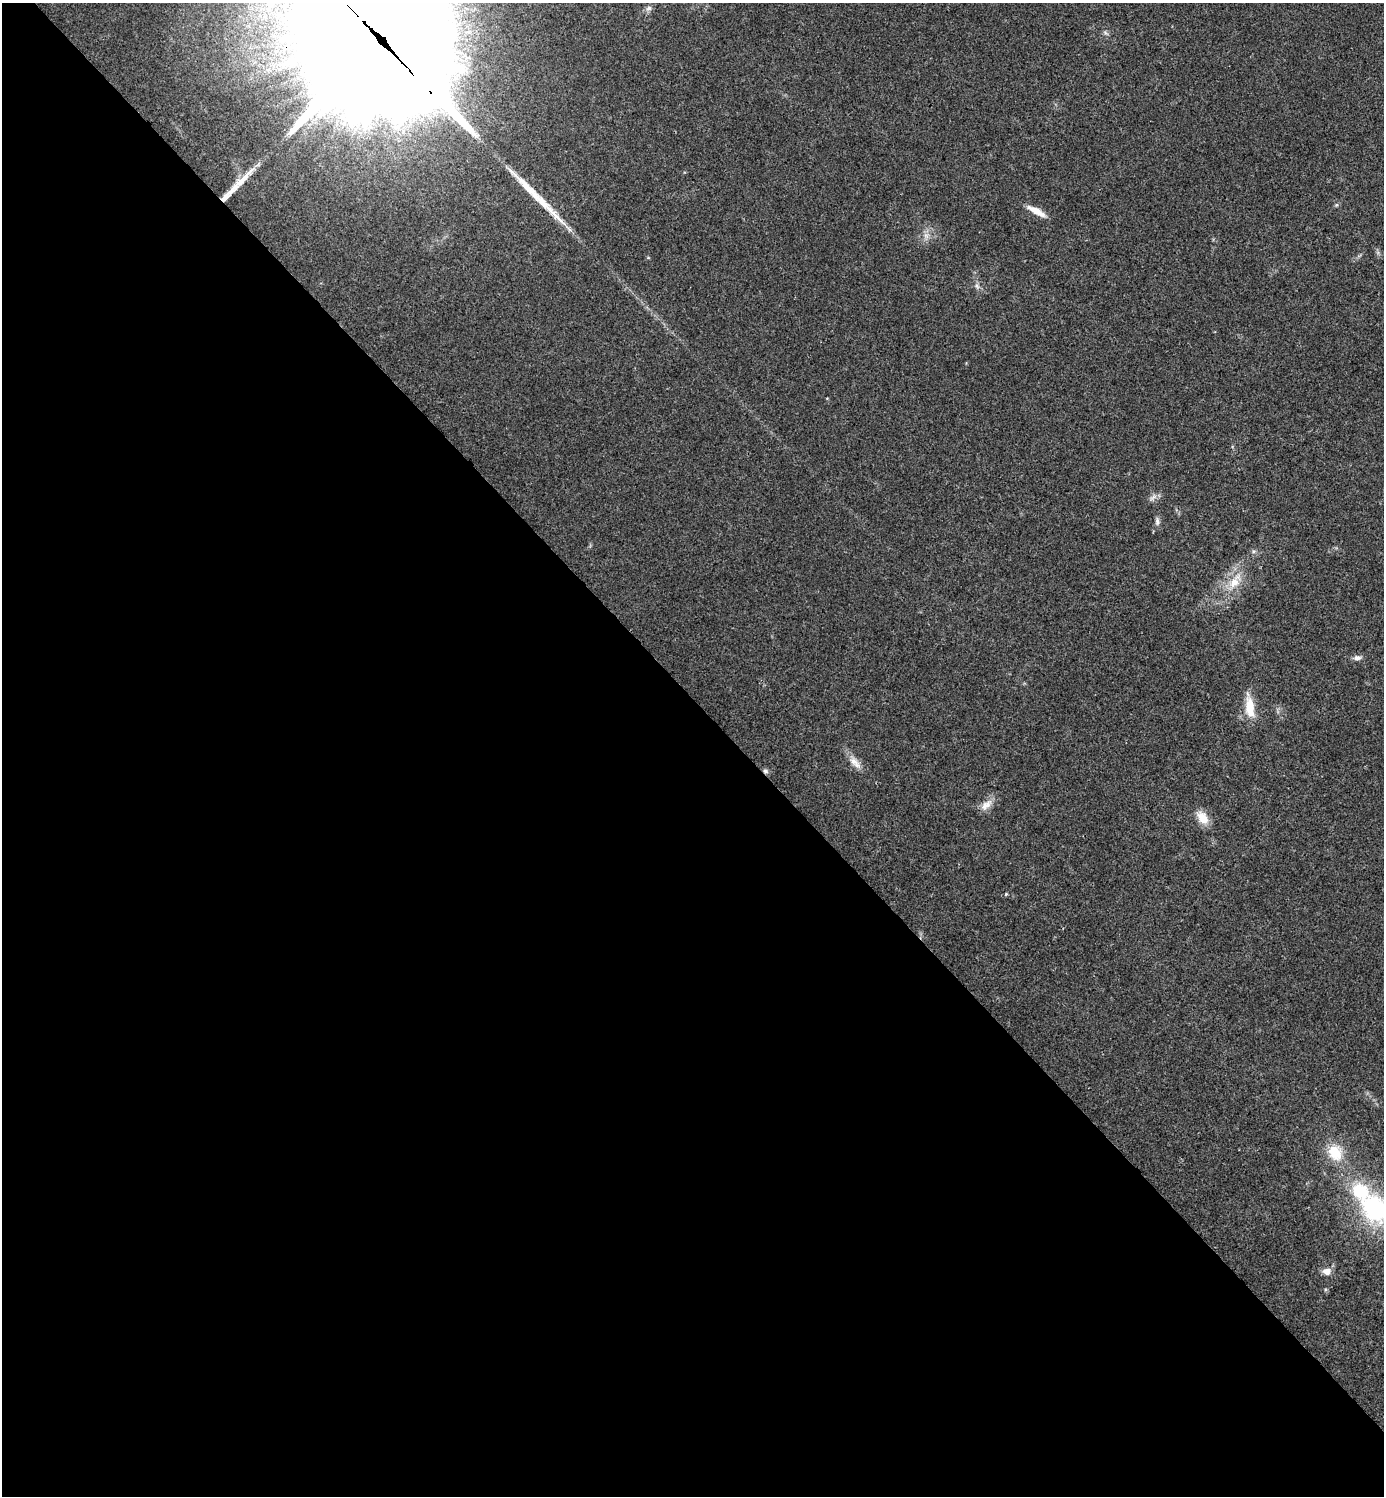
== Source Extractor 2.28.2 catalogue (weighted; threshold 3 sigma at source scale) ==
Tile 9 of 4 x 4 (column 1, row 3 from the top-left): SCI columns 160-1541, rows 1501-2994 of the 5986 x 5986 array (HDU 1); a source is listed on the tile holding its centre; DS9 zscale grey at full resolution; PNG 1386 x 1498 px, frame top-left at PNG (2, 3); no overlay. Shown black and unused: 53% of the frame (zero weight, under 3 of 4 exposures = <1% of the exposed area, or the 3 px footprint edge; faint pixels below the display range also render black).
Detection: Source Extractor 2.28.2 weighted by HDU 2 'WHT'; one run over the whole footprint, this tile lists its part. Background 0.0194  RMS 0.004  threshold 0.0182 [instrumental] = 3 sigma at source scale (4.5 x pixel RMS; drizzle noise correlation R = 1.50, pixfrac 1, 0.05/0.05 arcsec/px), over >= 5 px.
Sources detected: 23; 1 long thin detection or spike segment (spike, bleed or trail) — not listed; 2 inside a brighter listed object's ellipse — not listed separately; the other 20 listed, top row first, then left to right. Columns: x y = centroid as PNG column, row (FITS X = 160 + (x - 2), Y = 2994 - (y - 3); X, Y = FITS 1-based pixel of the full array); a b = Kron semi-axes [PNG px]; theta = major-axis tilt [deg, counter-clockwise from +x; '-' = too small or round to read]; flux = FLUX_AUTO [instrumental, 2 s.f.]
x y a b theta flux
649 8 9 6 15 1.3
384 42 72 43 -48 39000
240 181 49 7 43 8.2
1336 205 6 4 44 0.55
1036 211 23 7 -30 4.8
926 235 7 5 -1 1.2
977 286 8 4 -45 1
1152 498 9 4 53 1.1
1157 521 10 6 -90 1.3
1234 582 21 12 56 7.4
1357 658 11 7 -2 1.6
1250 707 25 11 -82 8.8
854 761 15 9 -35 3.4
765 771 7 6 - 1.1
986 805 20 9 42 3.7
1202 817 19 11 -54 5.3
1006 894 5 4 - 0.42
1335 1153 20 16 -60 11
1374 1208 30 23 -51 47
1327 1271 11 9 3 2.7
Overlapping masked pixels (flux is a lower limit): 2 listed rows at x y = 384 42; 765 771
Isophote crosses this tile's border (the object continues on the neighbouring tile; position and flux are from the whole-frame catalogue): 2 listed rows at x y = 384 42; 1374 1208